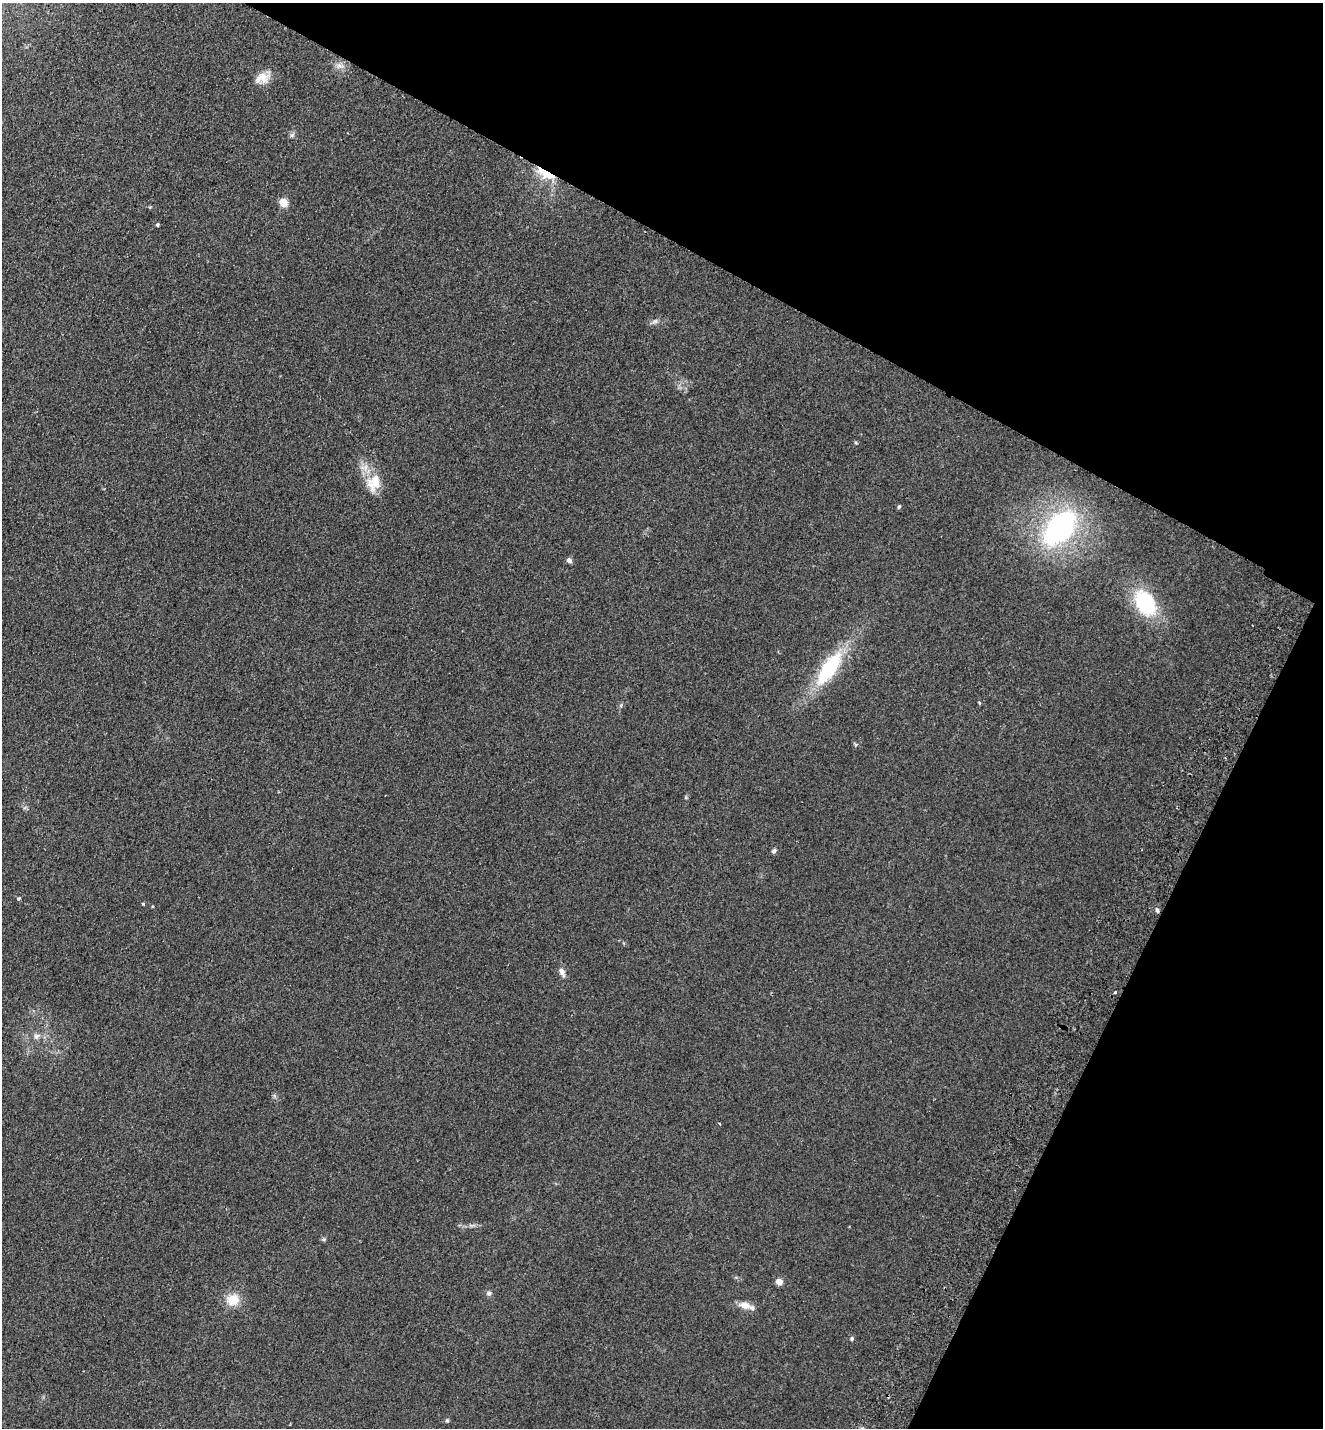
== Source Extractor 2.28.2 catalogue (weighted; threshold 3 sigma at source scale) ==
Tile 8 of 4 x 4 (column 4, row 2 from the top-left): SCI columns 4298-5618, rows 2881-4306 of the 5816 x 5760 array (HDU 1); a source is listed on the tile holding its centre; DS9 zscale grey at full resolution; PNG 1325 x 1430 px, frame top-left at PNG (2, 3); no overlay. Shown black and unused: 26% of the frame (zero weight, under 2 of 3 exposures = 3% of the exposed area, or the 3 px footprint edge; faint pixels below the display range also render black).
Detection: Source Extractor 2.28.2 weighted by HDU 2 'WHT'; one run over the whole footprint, this tile lists its part. Background 0.312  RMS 0.014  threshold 0.0645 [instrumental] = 3 sigma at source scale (4.5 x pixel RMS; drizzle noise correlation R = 1.50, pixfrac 1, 0.05/0.05 arcsec/px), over >= 5 px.
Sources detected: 29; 1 inside a brighter listed object's ellipse — not listed separately; the other 28 listed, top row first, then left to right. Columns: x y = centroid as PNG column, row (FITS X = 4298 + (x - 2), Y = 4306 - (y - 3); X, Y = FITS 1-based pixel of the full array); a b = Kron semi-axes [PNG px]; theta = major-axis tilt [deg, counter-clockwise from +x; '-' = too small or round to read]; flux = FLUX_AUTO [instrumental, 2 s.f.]
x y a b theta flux
340 66 13 7 -11 7.6
263 78 16 15 - 17
292 135 7 6 - 3.1
546 174 20 8 -28 39
283 203 5 5 - 46
158 225 4 4 - 2.1
655 321 9 6 16 4.3
374 483 21 16 70 32
899 507 5 4 - 1.9
1060 528 33 22 48 270
569 560 6 5 - 4.8
1145 603 29 19 -63 97
829 668 45 17 56 95
979 703 4 3 - 1.7
774 851 6 5 - 3.3
19 898 5 4 - 1.7
143 904 4 4 - 1.2
1157 910 7 4 -70 2.5
562 972 11 6 -64 7.1
1115 992 3 3 - 2
36 1036 8 8 - 5.2
324 1239 5 5 - 2.1
779 1282 5 4 - 20
489 1293 7 6 - 3.2
233 1300 17 15 13 23
745 1305 16 9 -10 13
852 1338 6 4 -89 2.1
447 1420 5 5 - 1.9
Overlapping masked pixels (flux is a lower limit): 1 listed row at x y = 546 174